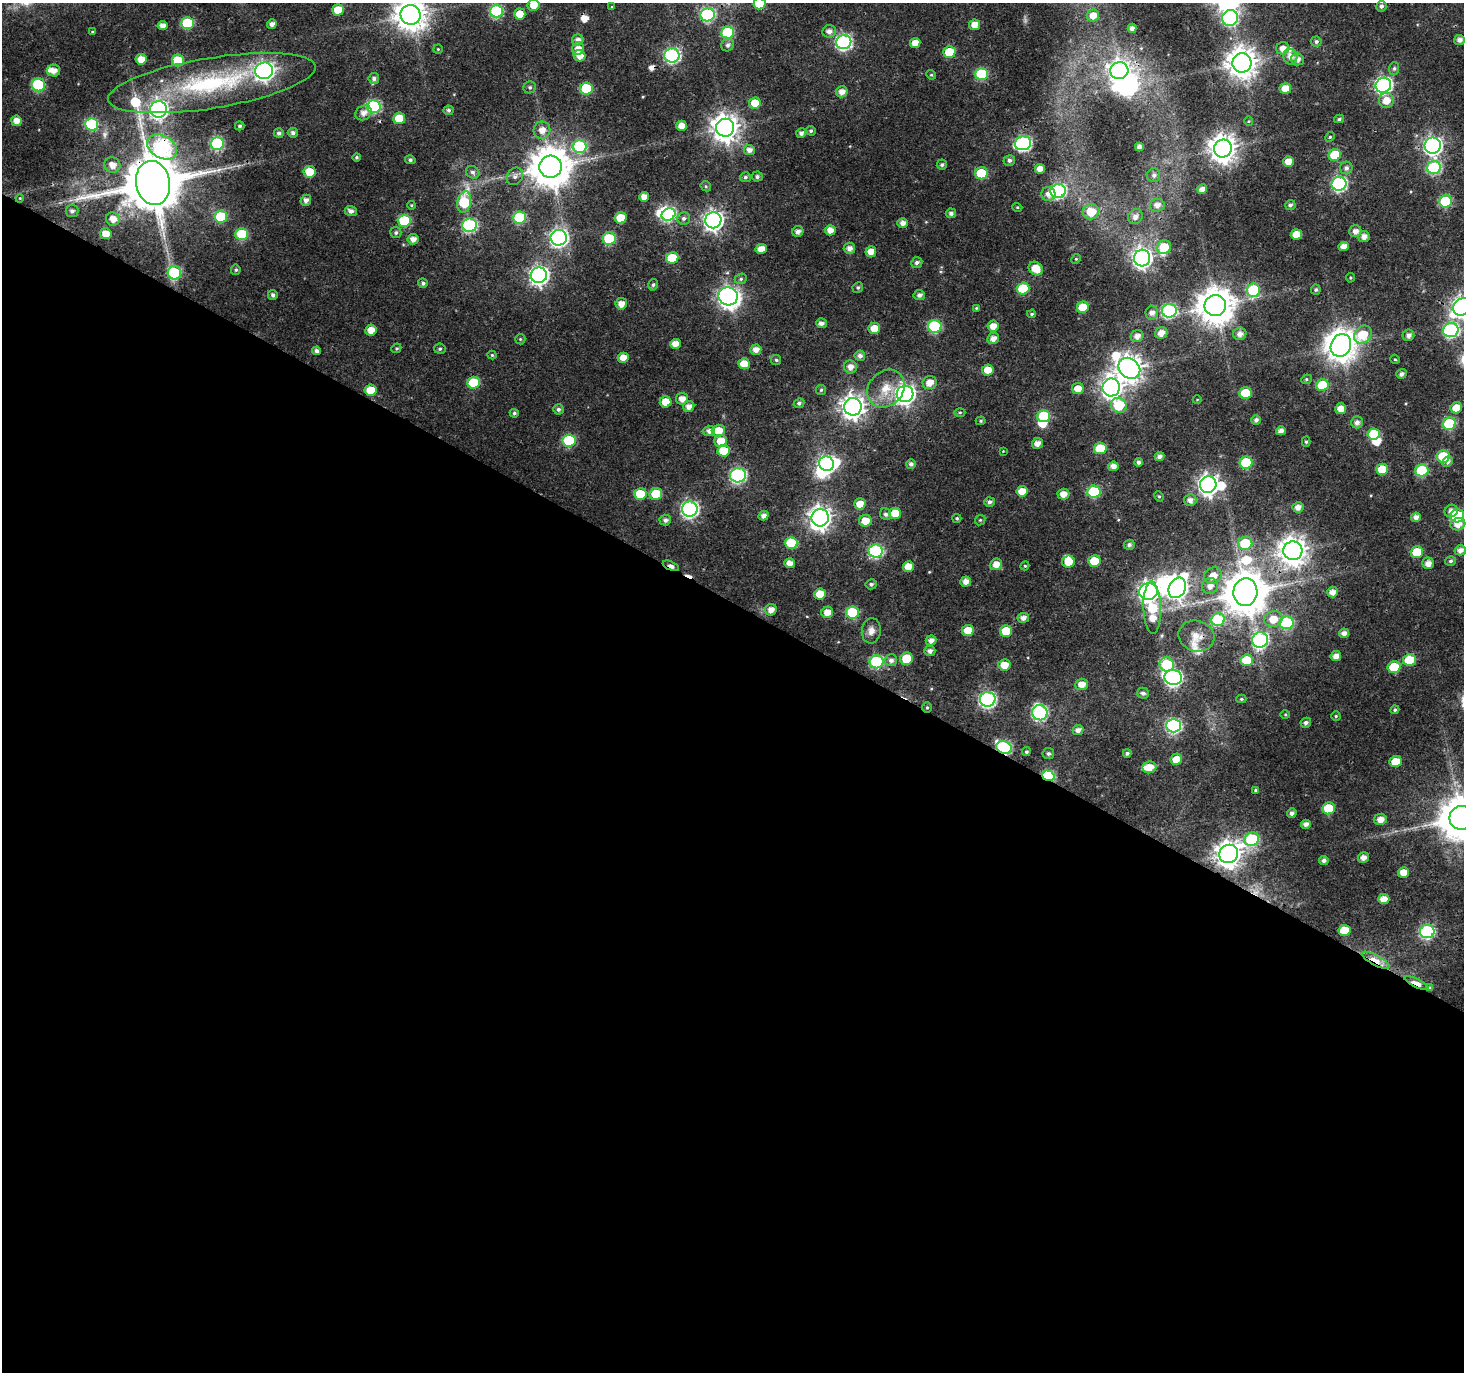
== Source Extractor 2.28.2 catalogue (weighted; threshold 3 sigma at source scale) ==
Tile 14 of 4 x 4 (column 2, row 4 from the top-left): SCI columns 1476-2937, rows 268-1637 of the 5869 x 5944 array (HDU 1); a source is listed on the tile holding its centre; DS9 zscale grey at full resolution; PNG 1466 x 1374 px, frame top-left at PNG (2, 3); each listed source drawn as its Kron ellipse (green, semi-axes under 4 px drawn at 4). Shown black and unused: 56% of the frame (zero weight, under 3 of 4 exposures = <1% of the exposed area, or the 3 px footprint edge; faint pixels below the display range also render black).
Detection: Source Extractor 2.28.2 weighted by HDU 2 'WHT'; one run over the whole footprint, this tile lists its part. Background 0.0383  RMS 0.0034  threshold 0.0154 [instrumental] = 3 sigma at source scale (4.5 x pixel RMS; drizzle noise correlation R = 1.50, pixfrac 1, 0.0396/0.0396 arcsec/px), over >= 5 px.
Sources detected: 381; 9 inside a brighter object's white glare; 5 cosmic-ray / hot-pixel residue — neither listed nor drawn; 7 inside a brighter listed object's ellipse — not listed separately; the other 360 listed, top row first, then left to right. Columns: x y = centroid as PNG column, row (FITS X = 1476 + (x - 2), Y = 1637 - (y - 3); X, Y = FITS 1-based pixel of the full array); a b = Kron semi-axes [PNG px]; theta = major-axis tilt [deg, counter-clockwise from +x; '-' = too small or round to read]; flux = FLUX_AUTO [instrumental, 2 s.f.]
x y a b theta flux
759 4 6 6 - 13
534 5 6 5 - 3.8
1381 6 5 5 - 1
612 7 4 3 - 0.3
338 10 6 5 - 6
496 11 6 6 - 33
520 14 5 5 - 5.9
411 15 10 10 - 560
708 15 7 6 - 41
1093 15 6 6 - 3.1
1230 18 8 8 - 53
187 23 6 6 - 20
272 24 5 4 - 1.6
162 25 5 4 - 1.9
975 25 6 5 - 3.5
1132 28 4 4 - 1.6
829 31 7 6 - 1.8
92 32 4 4 - 0.33
728 32 6 6 - 22
578 40 6 5 - 1.9
1459 40 5 5 - 1.6
844 42 7 7 - 74
1316 42 5 5 - 0.81
915 43 5 5 - 3.6
728 45 7 6 - 1.1
1283 48 6 6 - 2.4
438 49 5 4 - 0.4
578 49 6 6 - 2.9
949 52 6 6 - 11
672 55 7 7 - 64
580 56 6 5 - 3.1
1290 57 8 7 - 2.5
141 59 5 5 - 3.3
1297 59 6 6 - 1.9
178 60 6 6 - 12
1242 63 9 9 - 500
1394 68 6 5 - 0.66
54 71 6 6 - 2.3
264 71 9 8 - 130
1119 71 9 8 - 170
982 74 6 6 - 23
931 75 5 4 - 0.43
374 78 5 5 - 1.2
212 83 105 25 9 54
38 85 7 6 - 25
1383 85 8 7 - 100
530 87 6 6 - 0.76
586 88 6 6 - 17
1285 88 6 5 - 4.7
842 92 6 5 - 2.4
1386 101 7 7 - 3.9
755 103 6 5 - 6.3
374 106 7 6 - 38
158 109 8 8 - 120
449 110 5 5 - 0.75
363 113 8 7 - 2.3
399 118 6 6 - 7.4
1339 119 5 3 - 0.67
16 121 5 5 - 2.8
1249 121 5 3 - 0.32
91 124 6 6 - 27
240 126 4 4 - 0.68
682 126 5 5 - 3.3
725 128 9 9 - 390
542 130 8 8 - 3.1
811 131 5 4 - 0.69
279 133 5 5 - 0.98
293 133 5 5 - 1.1
801 133 5 4 - 1.2
1330 137 5 4 - 0.45
217 143 6 6 - 34
1023 143 8 7 - 66
580 146 7 6 - 27
1433 146 8 8 - 120
162 147 16 11 -30 57
1139 147 4 4 - 1.6
1223 148 9 9 - 400
749 150 5 5 - 1.7
1335 155 6 6 - 13
357 157 4 4 - 0.53
410 160 5 4 - 0.8
1009 160 6 5 - 0.99
1288 162 5 5 - 3.7
112 165 8 7 - 3
942 165 5 5 - 0.75
551 167 11 11 - 1100
1346 168 6 6 - 1.1
1434 168 7 6 - 36
1040 169 5 4 - 2.6
310 172 6 5 - 6.9
473 172 7 6 - 1
981 173 6 6 - 15
1154 175 7 6 - 1.1
515 176 9 7 55 1.4
745 177 5 5 - 0.67
757 177 5 5 - 0.99
153 183 22 17 -79 2600
1339 184 7 7 - 62
706 186 5 4 - 0.48
1202 189 5 4 - 1.9
1058 191 7 7 - 55
1048 194 7 7 - 2.1
644 197 5 5 - 3
20 198 4 3 - 0.3
306 200 5 5 - 1.6
1445 201 6 6 - 21
464 202 11 6 79 18
411 205 4 4 - 0.35
1157 205 7 6 - 2
1290 205 5 5 - 0.9
1017 207 5 3 - 0.36
72 211 6 6 - 1.2
351 211 6 5 - 1.3
1091 212 8 7 - 7
951 213 5 5 - 1.2
669 215 7 6 - 42
221 217 6 6 - 16
520 217 6 6 - 24
1135 217 8 7 - 1.8
620 218 6 5 - 6.9
684 218 6 6 - 1.1
113 219 7 6 - 3.2
713 220 8 8 - 170
404 221 6 6 - 21
903 223 5 5 - 1.9
470 225 7 6 - 46
830 230 5 5 - 2.6
798 231 5 5 - 1.6
1355 231 6 6 - 1.9
396 233 5 5 - 0.74
106 234 6 5 - 4
242 234 6 6 - 17
1296 234 5 5 - 4.9
1364 237 5 5 - 2
559 238 8 8 - 110
413 239 5 5 - 2.2
609 239 6 6 - 21
1164 247 7 6 - 8.4
1344 247 5 4 - 2.5
849 248 6 5 - 1.9
761 249 6 5 - 3.2
871 252 5 5 - 3.3
672 258 6 6 - 11
1142 258 8 8 - 150
1076 259 5 4 - 0.4
917 263 6 5 - 1
1036 268 7 6 - 6
236 270 5 4 - 0.61
174 273 6 6 - 29
539 275 8 8 - 140
1350 278 5 4 - 0.4
741 279 6 5 - 0.63
423 283 5 4 - 0.85
653 285 6 4 74 0.68
858 287 5 5 - 0.62
1023 289 6 6 - 14
1253 290 7 6 - 21
1316 290 5 5 - 0.61
273 295 5 4 - 1
919 295 6 5 - 1.3
728 296 9 9 - 140
621 304 6 5 - 2.7
1215 306 11 10 - 820
1083 307 6 5 - 7.9
1462 307 9 8 - 160
976 308 4 4 - 0.32
1169 311 7 7 - 45
1152 313 7 6 - 1.8
1032 314 4 3 - 0.5
821 323 5 5 - 1.5
935 326 7 6 - 31
993 326 5 5 - 3.2
874 328 6 5 - 4.4
371 330 5 5 - 3.5
1451 330 8 7 - 55
1161 333 6 5 - 3
1240 334 6 6 - 1.9
1363 335 10 8 48 11
1408 335 6 5 - 1.5
1137 336 6 6 - 2
993 338 6 5 - 2.3
520 339 5 5 - 0.44
675 344 5 5 - 3
1341 345 11 10 - 570
396 348 5 4 - 0.46
440 349 5 5 - 0.63
756 350 5 5 - 2.5
317 351 4 4 - 1.3
492 355 4 4 - 0.43
860 356 5 5 - 1.4
623 358 5 5 - 3.4
1395 359 5 4 - 0.41
776 360 5 5 - 0.56
744 364 6 5 - 4.7
850 367 6 6 - 2.2
1129 368 12 9 -41 360
988 370 6 5 - 4.5
1401 374 5 4 - 1.2
1306 379 5 4 - 0.49
474 383 6 6 - 15
930 383 7 6 - 3.4
1322 385 6 5 - 12
1111 387 9 8 - 200
886 389 20 17 48 7.4
1078 389 6 5 - 3.7
371 390 6 5 - 8
821 390 5 5 - 0.48
1245 393 6 6 - 12
905 394 8 8 - 160
682 399 6 6 - 2.5
1197 400 4 3 - 0.24
666 402 6 5 - 5
799 403 5 4 - 0.82
1119 405 8 7 - 14
689 406 6 5 - 2.2
853 407 9 8 - 260
1456 408 6 5 - 4.9
558 409 5 5 - 0.88
1341 409 5 5 - 3
960 412 5 3 - 0.39
514 413 5 4 - 0.64
1044 416 6 6 - 17
1256 420 5 5 - 1.2
981 421 5 4 - 0.47
1357 422 6 5 - 1.5
1449 424 6 6 - 23
709 431 6 5 - 1.6
718 431 6 6 - 5.2
1281 431 5 4 - 1.8
1374 434 6 5 - 13
569 440 6 6 - 20
721 441 6 6 - 4.7
1306 442 5 4 - 0.55
1037 443 6 5 - 2.4
1100 448 6 6 - 13
723 451 6 6 - 7.8
1003 451 4 4 - 0.27
1159 456 5 4 - 1.5
1443 456 6 6 - 14
1447 461 6 4 43 1.2
1139 462 4 4 - 0.9
1246 463 6 6 - 19
826 464 7 7 - 78
911 464 5 5 - 1
1113 466 5 5 - 2.2
1382 469 6 5 - 8.3
1422 470 6 6 - 21
738 475 8 7 - 58
1208 485 8 8 - 190
1022 491 5 5 - 4.4
1094 492 6 6 - 22
640 494 6 6 - 11
656 494 6 6 - 9.3
1063 494 6 5 - 2.8
1159 496 5 4 - 0.47
1190 500 6 6 - 1.8
989 502 5 5 - 1.2
860 504 6 5 - 3.8
1298 507 5 5 - 2
690 509 8 7 - 97
1451 511 7 6 - 1.8
895 513 6 5 - 6.5
886 514 6 5 - 1
764 516 5 4 - 1.5
1457 516 7 6 - 30
1416 517 5 4 - 1.7
820 518 8 8 - 250
957 518 4 4 - 0.55
665 520 6 5 - 1.1
980 520 6 4 45 0.5
865 521 6 5 - 4.6
1458 524 7 6 - 3
791 543 6 6 - 12
1245 543 7 6 - 16
1129 545 5 5 - 1
1460 550 5 5 - 1.9
876 551 7 6 - 45
1293 551 9 9 - 400
1417 552 6 5 - 9.7
1094 561 6 5 - 8.4
1451 561 5 5 - 0.67
1068 562 6 6 - 6.2
789 563 5 5 - 2.3
1428 563 6 5 - 2.1
996 564 6 5 - 3.2
671 566 9 4 -22 1.9
1025 566 4 4 - 0.38
908 567 5 5 - 3.8
1213 576 9 8 - 3.8
966 581 5 5 - 2.1
871 584 5 5 - 0.8
1210 586 8 7 - 2.6
1177 588 11 8 61 170
1148 592 9 8 - 160
1245 592 14 12 83 1300
1333 592 5 5 - 2.1
820 594 6 5 - 5.7
1152 608 26 8 -88 15
771 610 6 5 - 2.5
827 612 6 5 - 3.5
852 613 6 6 - 21
1023 618 6 5 - 1.8
1273 619 9 8 - 4.7
1218 620 7 6 - 27
1286 623 7 6 - 29
968 630 6 5 - 5.7
871 631 13 9 85 2.3
1006 631 6 6 - 8.7
1344 633 5 4 - 1.7
1196 636 18 15 -14 4.8
931 640 5 5 - 1.9
1260 640 8 7 - 68
930 651 5 5 - 1.3
1336 656 5 5 - 2.4
906 659 6 6 - 7.6
891 660 6 6 - 1.4
1247 660 6 5 - 9.1
1409 660 6 6 - 11
876 662 7 6 - 34
1167 664 7 7 - 18
1004 665 6 6 - 4.3
1394 667 6 5 - 11
1173 677 9 7 -8 96
1082 684 6 5 - 2.8
1143 693 6 5 - 1.1
988 699 8 7 - 81
1241 699 5 4 - 0.45
927 707 5 5 - 0.55
1395 710 4 4 - 0.55
1040 713 8 7 - 62
1285 714 5 3 - 0.35
1336 716 4 4 - 0.46
1306 723 5 5 - 1
1173 725 7 7 - 55
1078 730 5 5 - 1.6
1004 748 8 6 -25 48
1026 752 4 4 - 0.65
1127 753 4 3 - 0.83
1048 754 6 5 - 0.79
1176 759 6 5 - 4
1396 761 6 5 - 6.7
1149 767 7 6 - 3.9
1048 776 6 5 - 34
1256 790 4 3 - 0.53
1329 808 6 6 - 12
1292 813 5 4 - 1.1
1462 818 12 12 - 1400
1380 819 6 5 - 2.6
1306 824 5 4 - 1.7
1252 839 7 6 - 33
1229 854 10 9 - 340
1363 858 5 5 - 2.2
1324 860 5 4 - 1.1
1403 872 5 5 - 3.5
1384 899 5 5 - 3.3
1344 930 6 5 - 6.6
1427 931 7 6 - 48
1375 960 15 5 -27 5.1
1416 983 13 4 -25 5.4
1430 988 4 4 - 0.67
Overlapping masked pixels (flux is a lower limit): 9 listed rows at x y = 162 147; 153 183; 671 566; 1245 592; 927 707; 1004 748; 1048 776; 1375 960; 1416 983
Isophote crosses this tile's border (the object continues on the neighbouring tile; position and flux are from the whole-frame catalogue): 6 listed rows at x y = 759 4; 534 5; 411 15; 1462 307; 1457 516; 1462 818